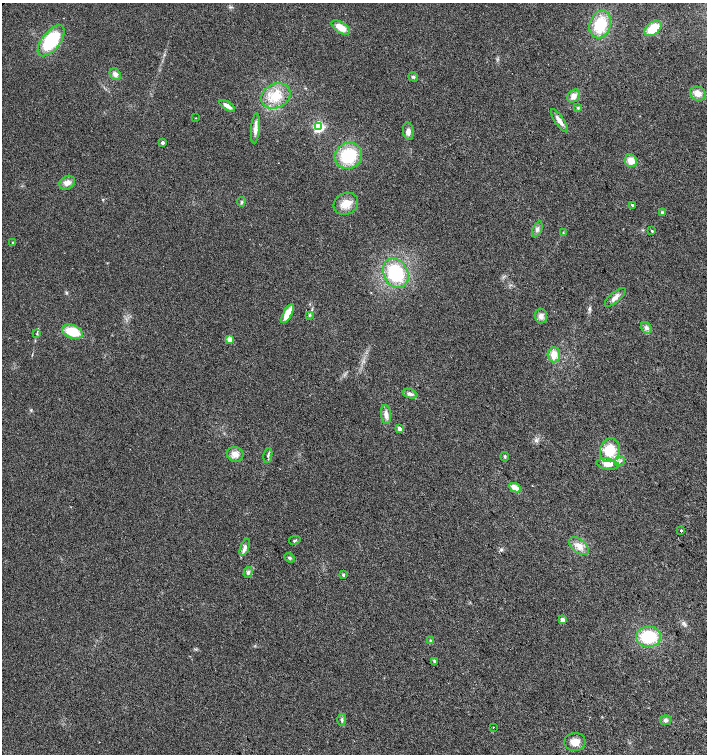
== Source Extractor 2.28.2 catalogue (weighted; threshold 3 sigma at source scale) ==
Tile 6 of 4 x 4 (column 2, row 2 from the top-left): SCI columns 1571-2979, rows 3015-4518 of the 6025 x 6023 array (HDU 1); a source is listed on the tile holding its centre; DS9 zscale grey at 2 x 2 block average (1 PNG px = mean of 2 x 2 image px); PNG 709 x 756 px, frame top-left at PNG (2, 3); each listed source drawn as its Kron ellipse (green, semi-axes under 4 px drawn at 4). Shown black and unused: <1% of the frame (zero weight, under 2 of 3 exposures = <1% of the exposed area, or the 3 px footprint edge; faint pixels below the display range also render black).
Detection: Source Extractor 2.28.2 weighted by HDU 2 'WHT'; one run over the whole footprint, this tile lists its part. Background 0.0301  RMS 0.0063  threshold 0.0283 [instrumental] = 3 sigma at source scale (4.5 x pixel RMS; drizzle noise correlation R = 1.50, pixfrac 1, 0.0396/0.0396 arcsec/px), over >= 5 px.
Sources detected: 64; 1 inside a brighter listed object's ellipse — not listed separately; the other 63 listed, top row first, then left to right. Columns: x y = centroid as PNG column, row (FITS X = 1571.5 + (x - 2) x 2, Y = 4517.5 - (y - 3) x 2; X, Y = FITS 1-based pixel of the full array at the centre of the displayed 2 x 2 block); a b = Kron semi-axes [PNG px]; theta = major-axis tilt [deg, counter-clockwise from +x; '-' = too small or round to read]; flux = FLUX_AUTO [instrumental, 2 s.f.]
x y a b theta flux
600 24 14 10 74 53
341 27 10 5 -33 17
653 28 10 6 38 31
51 41 18 9 52 88
115 74 6 5 - 6.2
413 77 5 3 - 2.3
698 94 8 7 - 11
276 96 15 12 28 29
573 96 7 5 48 8.6
227 106 8 3 -32 9.8
578 108 4 3 - 1.7
196 118 2 2 - 0.61
559 121 13 4 -56 9.7
319 127 3 3 - 210
255 128 15 4 85 9
408 131 9 5 -81 6.8
162 143 2 2 - 4.8
348 156 14 12 29 60
631 161 6 6 - 15
67 183 8 6 30 8.4
241 202 5 2 - 1.7
346 204 12 10 27 20
633 205 2 2 - 4.3
662 212 4 3 - 2
537 229 8 4 69 4.5
652 231 3 2 - 1.6
563 233 3 2 - 1
13 243 2 2 - 2.1
396 273 15 12 -62 94
615 297 13 5 41 7.9
288 314 10 4 61 24
310 315 4 2 - 1.2
541 316 7 6 - 6.8
646 328 6 5 - 4.2
72 332 11 6 -20 39
37 334 4 3 - 1.5
230 339 3 2 - 30
554 355 7 6 - 15
410 394 7 4 -18 4.4
386 415 9 5 -85 7.8
399 428 2 2 - 11
610 450 12 10 74 37
235 454 8 7 - 11
268 455 7 3 79 2.6
505 457 4 3 - 1.8
620 461 5 3 - 2.9
608 464 11 5 -8 12
515 488 6 4 -26 13
681 530 2 2 - 150
295 540 6 2 14 1.2
579 546 11 6 -40 12
245 547 9 4 70 6.2
289 558 5 3 - 2.7
248 572 5 4 - 4.3
343 575 2 2 - 2.6
563 620 2 2 - 17
648 637 12 10 -1 63
431 641 3 2 - 1.3
435 661 2 2 - 7.5
342 720 6 3 89 2.6
665 720 5 5 - 3.6
493 727 2 2 - 1.1
575 742 10 9 - 14
Diffuse or blended objects may show on this block-average render without a row.